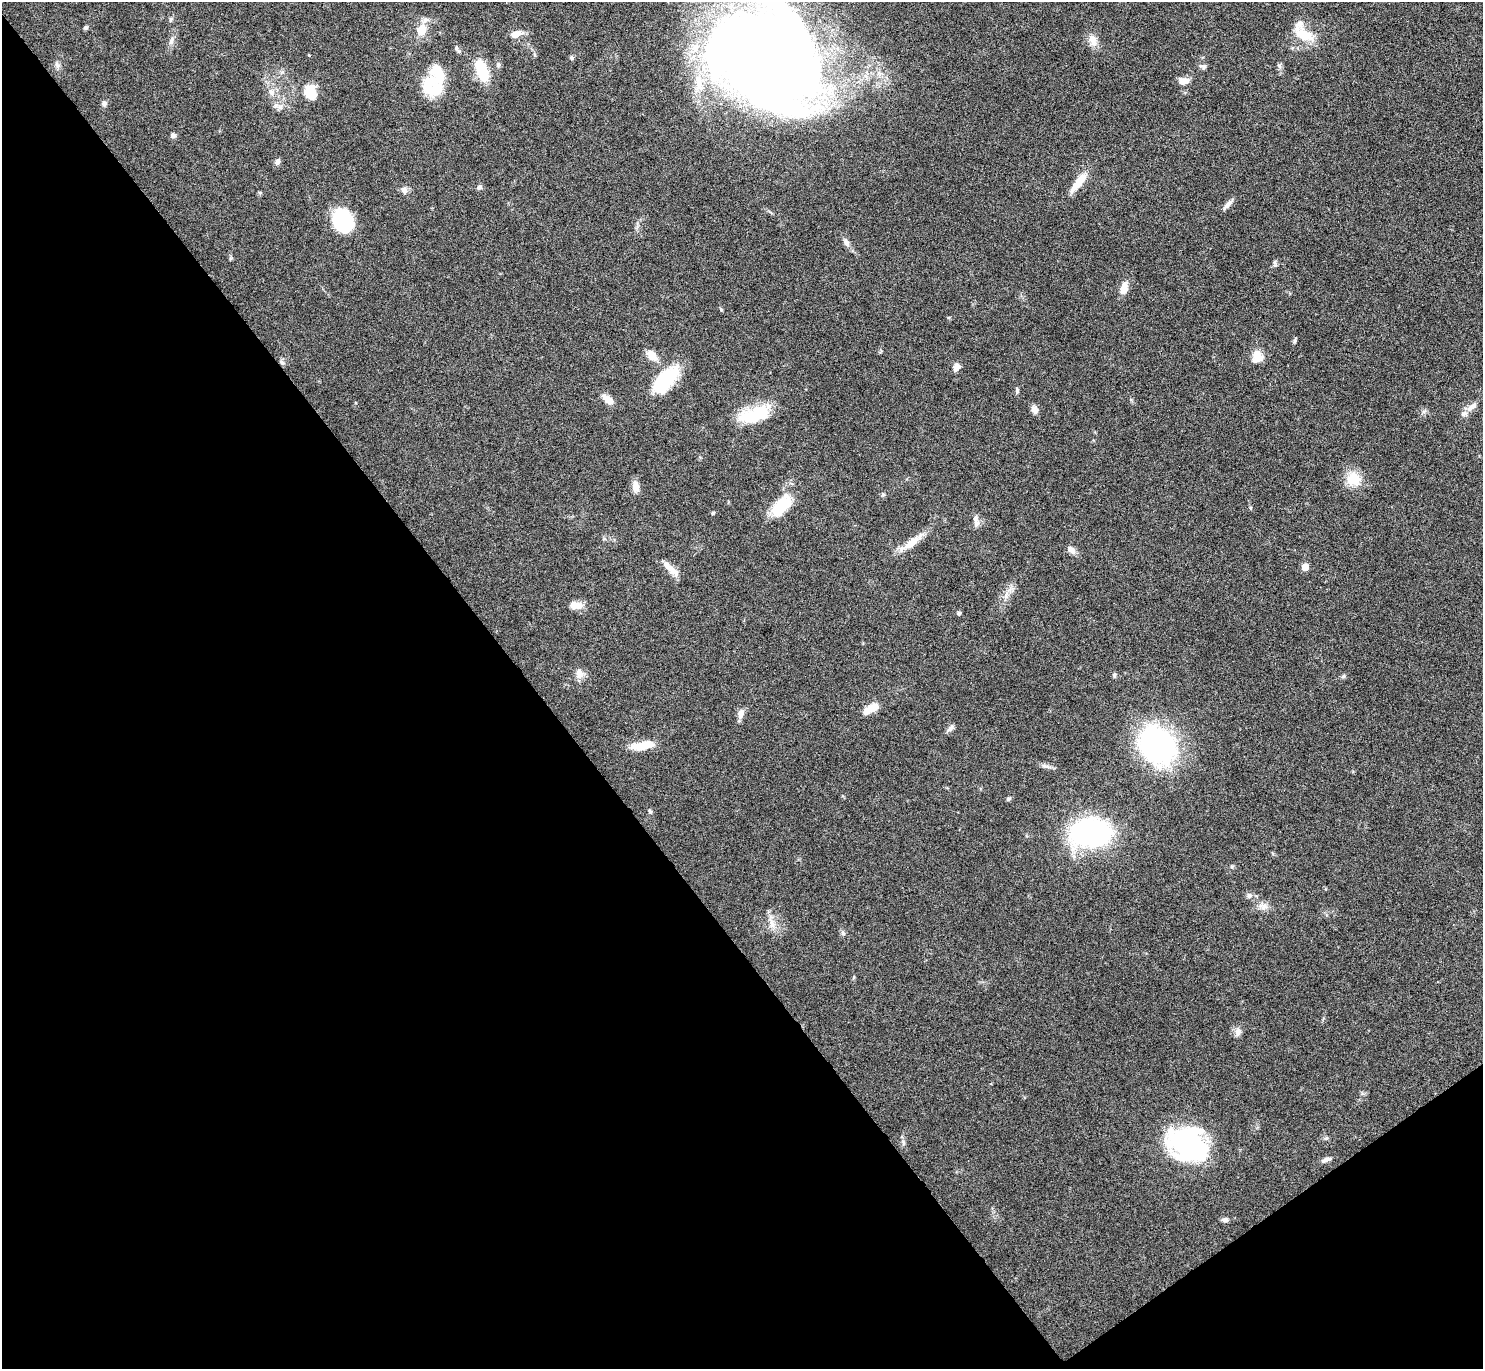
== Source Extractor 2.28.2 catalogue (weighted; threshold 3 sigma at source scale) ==
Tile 14 of 4 x 4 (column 2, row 4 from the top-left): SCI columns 1482-2962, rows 159-1525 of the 5928 x 5923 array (HDU 1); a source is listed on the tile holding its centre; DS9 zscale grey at full resolution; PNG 1485 x 1371 px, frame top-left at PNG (2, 2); no overlay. Shown black and unused: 39% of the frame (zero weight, under 4 of 8 exposures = <1% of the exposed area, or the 3 px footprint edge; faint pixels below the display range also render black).
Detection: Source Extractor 2.28.2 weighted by HDU 2 'WHT'; one run over the whole footprint, this tile lists its part. Background 0.0656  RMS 0.005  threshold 0.0205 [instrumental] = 3 sigma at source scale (4.09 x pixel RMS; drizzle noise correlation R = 1.36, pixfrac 0.8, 0.05/0.05 arcsec/px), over >= 5 px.
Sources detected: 88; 3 inside a brighter object's white glare — not listed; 8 inside a brighter listed object's ellipse — not listed separately; the other 77 listed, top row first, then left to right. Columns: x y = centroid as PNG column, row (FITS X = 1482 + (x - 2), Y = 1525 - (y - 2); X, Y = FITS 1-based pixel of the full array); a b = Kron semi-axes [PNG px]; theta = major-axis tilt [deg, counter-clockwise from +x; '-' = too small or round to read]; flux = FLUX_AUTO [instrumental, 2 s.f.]
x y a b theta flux
171 20 7 4 71 0.81
86 28 6 4 43 0.84
421 30 15 13 74 7.1
515 34 15 8 13 3.7
1304 35 29 13 -30 11
1093 40 16 10 -69 4.2
171 41 12 6 79 1.9
456 48 8 5 -76 1
766 56 101 87 -50 760
572 57 6 6 - 0.85
57 65 10 5 -46 1.3
498 65 7 5 74 1.1
1203 66 9 6 -13 1.3
1279 66 7 5 -62 1
482 71 20 10 -68 20
1186 80 16 6 -14 2.8
433 89 30 18 -18 13
271 92 9 7 -48 2.2
310 92 17 14 -71 9.3
104 103 7 6 - 1.5
280 106 10 5 24 1.7
173 135 6 5 - 1.4
277 161 8 6 66 1.5
1079 182 27 8 52 8.6
479 187 8 5 64 1.1
404 190 8 8 - 2
1228 205 16 5 49 2.2
342 221 20 16 -69 38
846 242 13 6 -55 2.1
1275 263 9 3 -85 0.91
1124 288 13 8 79 5.1
721 310 5 4 - 0.54
1295 341 7 5 71 0.77
652 356 15 10 -45 4.9
1257 356 14 12 -88 6.3
282 362 7 5 -29 0.9
956 367 9 7 63 2.8
666 379 33 15 48 28
1017 391 8 4 -90 0.9
608 399 15 7 -41 4.5
1472 407 17 7 39 3.2
1034 409 10 8 -67 2.3
1424 411 7 4 19 0.89
754 415 38 16 17 20
1353 479 19 18 - 9.2
636 487 15 8 -86 3.4
883 495 5 5 - 0.7
782 505 25 14 39 16
713 513 5 4 - 0.55
977 523 9 7 76 2
912 542 29 10 40 7.9
1071 550 13 7 -47 2.3
1305 567 5 5 - 6
674 571 21 8 -39 3.9
576 605 17 9 -4 4.3
959 613 4 4 - 1.2
579 674 13 9 -81 3.5
1114 675 8 4 82 0.71
1343 676 6 5 - 0.9
871 708 18 8 28 7.4
741 713 12 7 75 3.1
950 728 11 6 46 1.6
1157 745 32 26 -50 130
641 746 27 9 9 8.9
1046 766 15 5 -16 1.8
1008 799 7 5 1 0.73
650 811 7 4 -63 0.77
1091 833 32 22 3 110
1249 895 8 6 76 1.2
1263 906 14 8 -13 3.1
772 924 13 7 -79 3.1
843 932 8 4 -81 0.89
1238 1032 13 7 66 2.3
1326 1138 5 5 - 0.68
1188 1144 36 26 -31 89
1326 1160 12 5 19 1.9
1225 1220 8 6 -14 1.3
Isophote crosses this tile's border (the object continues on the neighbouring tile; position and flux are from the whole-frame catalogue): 1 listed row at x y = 766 56